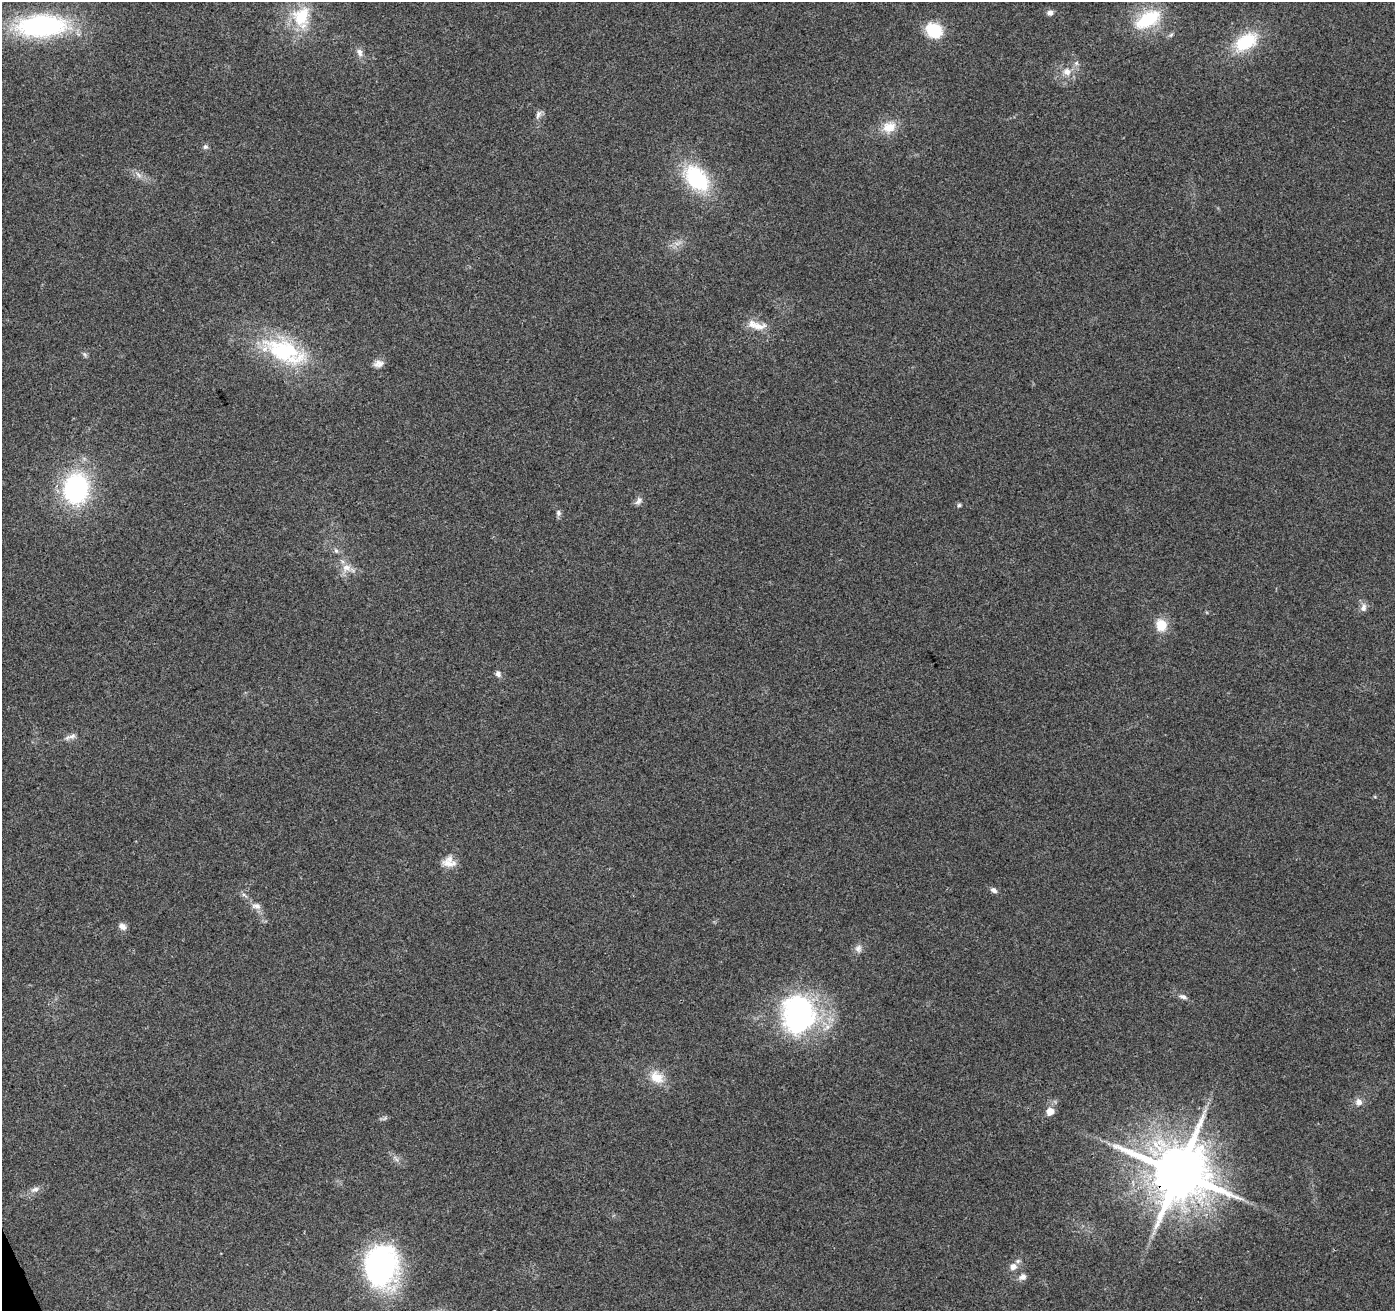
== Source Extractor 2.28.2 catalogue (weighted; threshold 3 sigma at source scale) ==
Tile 7 of 4 x 4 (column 3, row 2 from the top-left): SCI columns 2843-4235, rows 2784-4092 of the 5683 x 5510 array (HDU 1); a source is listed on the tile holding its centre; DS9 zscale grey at full resolution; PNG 1397 x 1313 px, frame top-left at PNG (2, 2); no overlay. Shown black and unused: <1% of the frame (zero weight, under 3 of 4 exposures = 5% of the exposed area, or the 3 px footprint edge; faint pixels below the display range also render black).
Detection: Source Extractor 2.28.2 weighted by HDU 2 'WHT'; one run over the whole footprint, this tile lists its part. Background 0.0469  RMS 0.0053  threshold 0.0238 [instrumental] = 3 sigma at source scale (4.5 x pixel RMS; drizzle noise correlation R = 1.50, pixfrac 1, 0.0396/0.0396 arcsec/px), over >= 5 px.
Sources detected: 48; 2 inside a brighter listed object's ellipse — not listed separately; the other 46 listed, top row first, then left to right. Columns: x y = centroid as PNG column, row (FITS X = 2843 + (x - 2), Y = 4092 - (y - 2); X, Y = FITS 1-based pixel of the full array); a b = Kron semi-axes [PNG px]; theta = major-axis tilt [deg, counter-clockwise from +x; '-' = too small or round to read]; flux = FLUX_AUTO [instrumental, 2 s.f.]
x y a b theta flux
1050 13 8 8 - 2
301 16 30 22 68 23
1148 19 32 16 30 30
41 26 40 18 3 110
934 30 16 13 -33 22
1171 35 7 5 45 1.1
1246 42 30 17 34 27
360 52 11 7 -74 2.8
1076 63 7 5 46 1.3
1067 72 12 10 4 5.1
538 114 14 6 69 2.3
889 127 19 15 19 9.4
205 147 7 6 - 1.4
139 175 10 5 -34 2.3
696 178 32 20 -46 46
758 326 23 10 0 7.3
284 351 63 29 -23 56
85 354 8 5 -46 1.1
378 364 14 9 11 3.4
76 489 27 21 84 81
639 501 12 8 51 2.2
959 505 5 5 - 0.89
558 513 9 7 -77 1.6
336 551 7 5 -44 1.2
346 568 13 10 -14 5.3
1363 608 12 7 76 2.8
1161 625 14 12 -72 10
498 674 8 7 - 2
71 737 17 6 20 2.7
449 863 17 15 -65 6.3
994 890 8 6 -34 2
244 895 10 4 -33 1.4
256 906 12 8 -6 3.1
122 926 10 7 -37 2.9
858 948 11 9 87 2.7
1183 997 12 6 -15 2.1
798 1014 48 41 86 100
657 1077 21 16 -39 9.9
1359 1102 9 8 - 3.3
1050 1111 10 9 - 5
385 1118 8 5 32 1.1
1179 1172 16 15 - 4500
35 1189 12 7 21 2.8
382 1266 44 34 86 97
1013 1267 10 9 - 3.3
1022 1277 10 8 29 2.7
Overlapping masked pixels (flux is a lower limit): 1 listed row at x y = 1179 1172